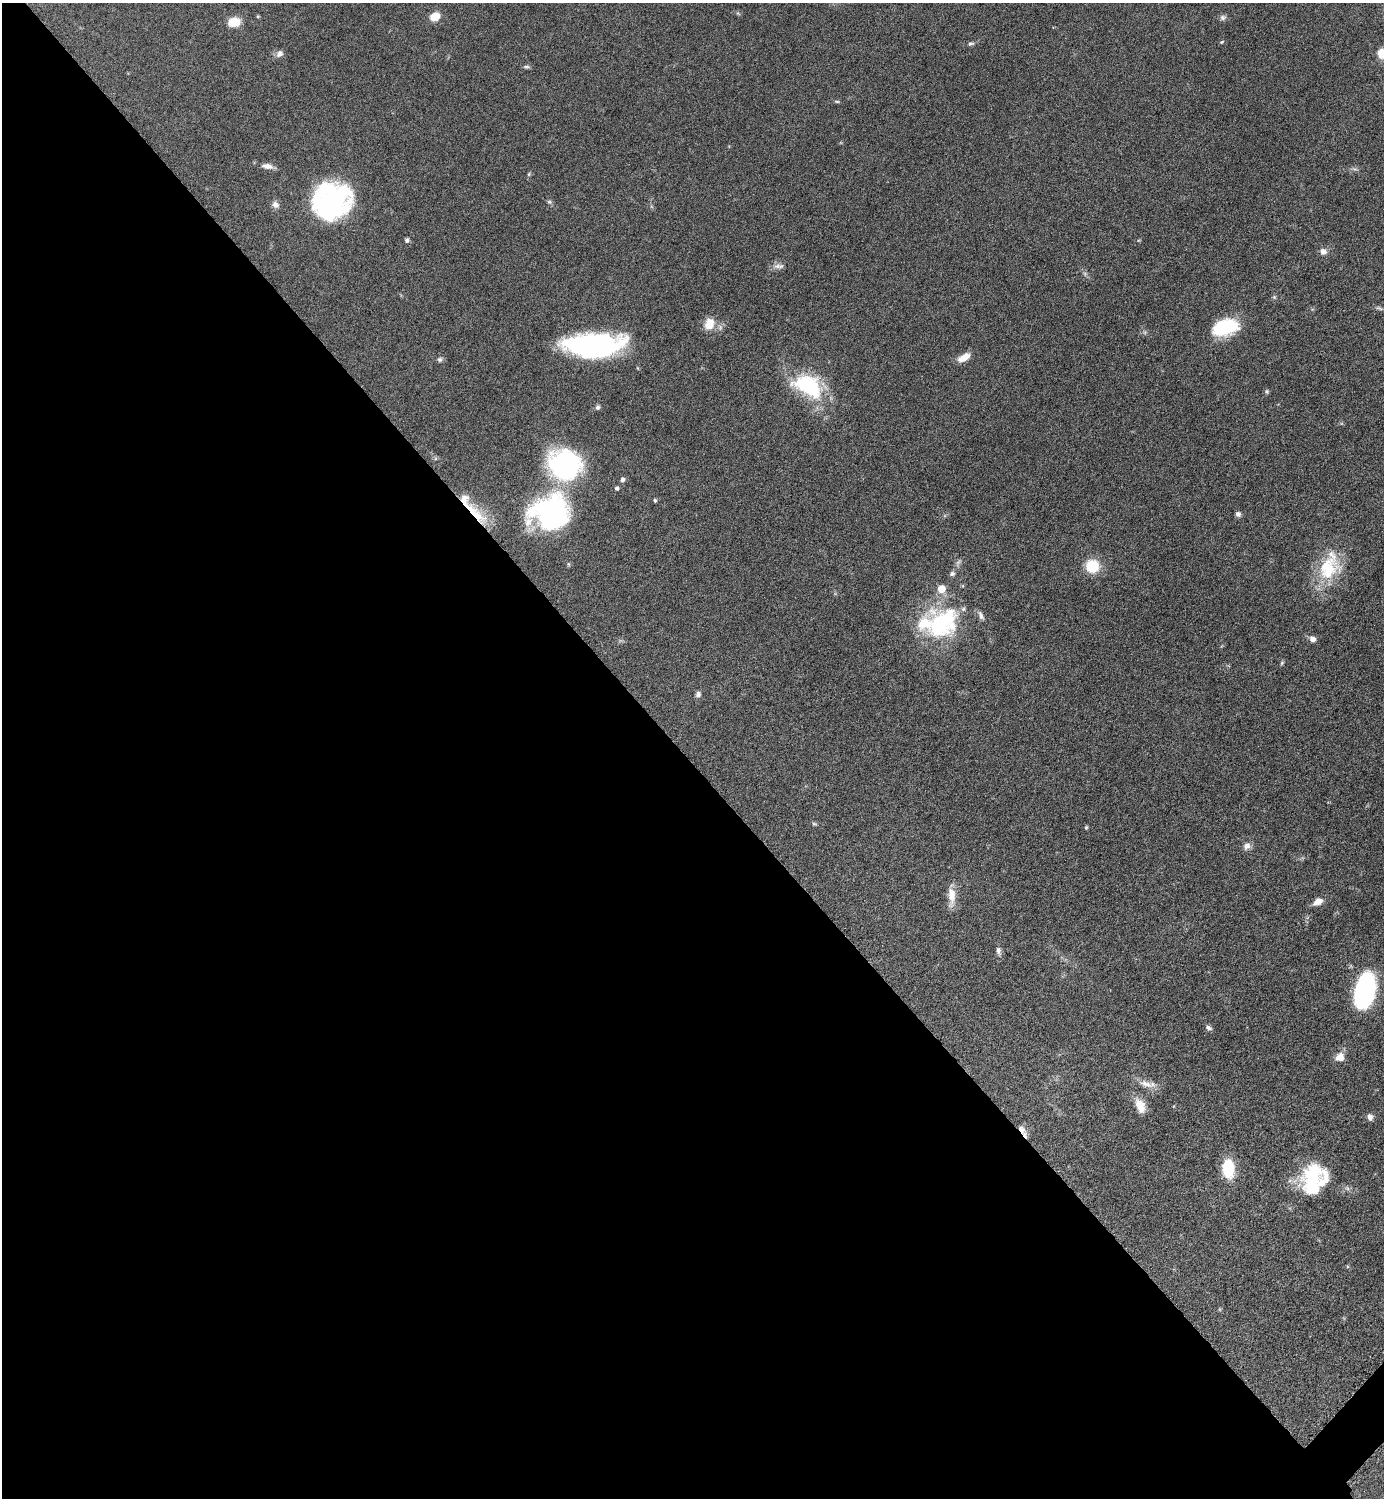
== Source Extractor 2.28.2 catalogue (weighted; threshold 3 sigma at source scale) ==
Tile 9 of 4 x 4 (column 1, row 3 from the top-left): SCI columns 308-1689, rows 1504-2999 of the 6002 x 6002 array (HDU 1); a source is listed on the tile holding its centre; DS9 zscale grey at full resolution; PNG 1386 x 1500 px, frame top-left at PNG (2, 3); no overlay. Shown black and unused: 50% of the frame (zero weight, under 6 of 12 exposures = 1% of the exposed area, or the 3 px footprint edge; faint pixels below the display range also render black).
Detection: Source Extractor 2.28.2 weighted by HDU 2 'WHT'; one run over the whole footprint, this tile lists its part. Background 0.0871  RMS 0.0038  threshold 0.0156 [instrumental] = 3 sigma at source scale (4.09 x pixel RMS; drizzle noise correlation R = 1.36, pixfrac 0.8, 0.05/0.05 arcsec/px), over >= 5 px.
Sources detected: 64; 1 too faint to see at this stretch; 1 inside a brighter object's white glare — not listed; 6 inside a brighter listed object's ellipse — not listed separately; the other 56 listed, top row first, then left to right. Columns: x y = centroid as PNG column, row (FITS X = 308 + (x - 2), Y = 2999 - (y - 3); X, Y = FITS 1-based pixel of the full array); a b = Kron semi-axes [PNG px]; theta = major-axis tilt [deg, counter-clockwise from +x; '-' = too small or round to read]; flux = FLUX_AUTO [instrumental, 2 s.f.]
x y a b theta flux
258 16 5 3 - 0.32
435 16 9 7 20 5.9
1223 17 8 7 - 1.1
234 22 11 8 5 7.5
1222 42 5 4 - 0.44
971 43 8 5 11 0.78
280 54 10 8 45 1.7
1382 54 12 10 -83 4.3
526 67 10 5 -5 0.72
837 101 7 3 -8 0.46
267 166 16 7 -9 2.3
529 174 5 5 - 0.46
331 201 38 35 25 63
549 202 7 5 -41 0.69
275 204 11 8 -52 1.6
407 240 7 5 -82 0.7
1323 252 9 9 - 1.9
777 266 11 7 22 1.7
709 324 14 11 68 5.3
1225 327 22 13 16 26
593 345 49 19 2 79
964 357 15 7 30 4.2
440 359 7 7 - 0.85
808 386 37 23 -29 28
1267 391 6 5 - 0.53
598 407 6 6 - 0.79
565 465 35 31 -15 55
622 480 6 5 - 1.1
617 488 5 5 - 0.79
655 500 4 4 - 0.55
550 512 48 40 11 58
474 513 44 13 -41 14
1238 514 6 6 - 1.2
958 562 10 4 35 0.93
1092 566 13 13 - 10
1328 568 35 28 48 19
952 574 7 6 - 0.91
941 623 46 36 49 38
1312 639 7 6 - 1.8
1282 663 6 5 - 0.49
698 694 7 6 - 1.1
814 824 7 4 -2 0.51
1086 827 5 4 - 0.43
1247 846 10 8 51 1.9
951 896 25 9 90 4.7
1318 902 10 6 28 3.3
998 951 10 6 -74 1.3
1365 990 27 14 77 86
1208 1028 8 6 -28 1
1340 1057 11 11 - 3.2
1146 1084 23 8 -17 3.5
1140 1106 19 10 -66 4.8
1370 1117 8 7 - 1.6
1022 1129 15 8 -44 2.4
1228 1169 15 10 -86 17
1312 1178 31 21 75 24
Overlapping masked pixels (flux is a lower limit): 2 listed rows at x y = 474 513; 1022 1129
Isophote crosses this tile's border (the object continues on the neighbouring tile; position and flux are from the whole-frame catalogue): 1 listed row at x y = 1382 54